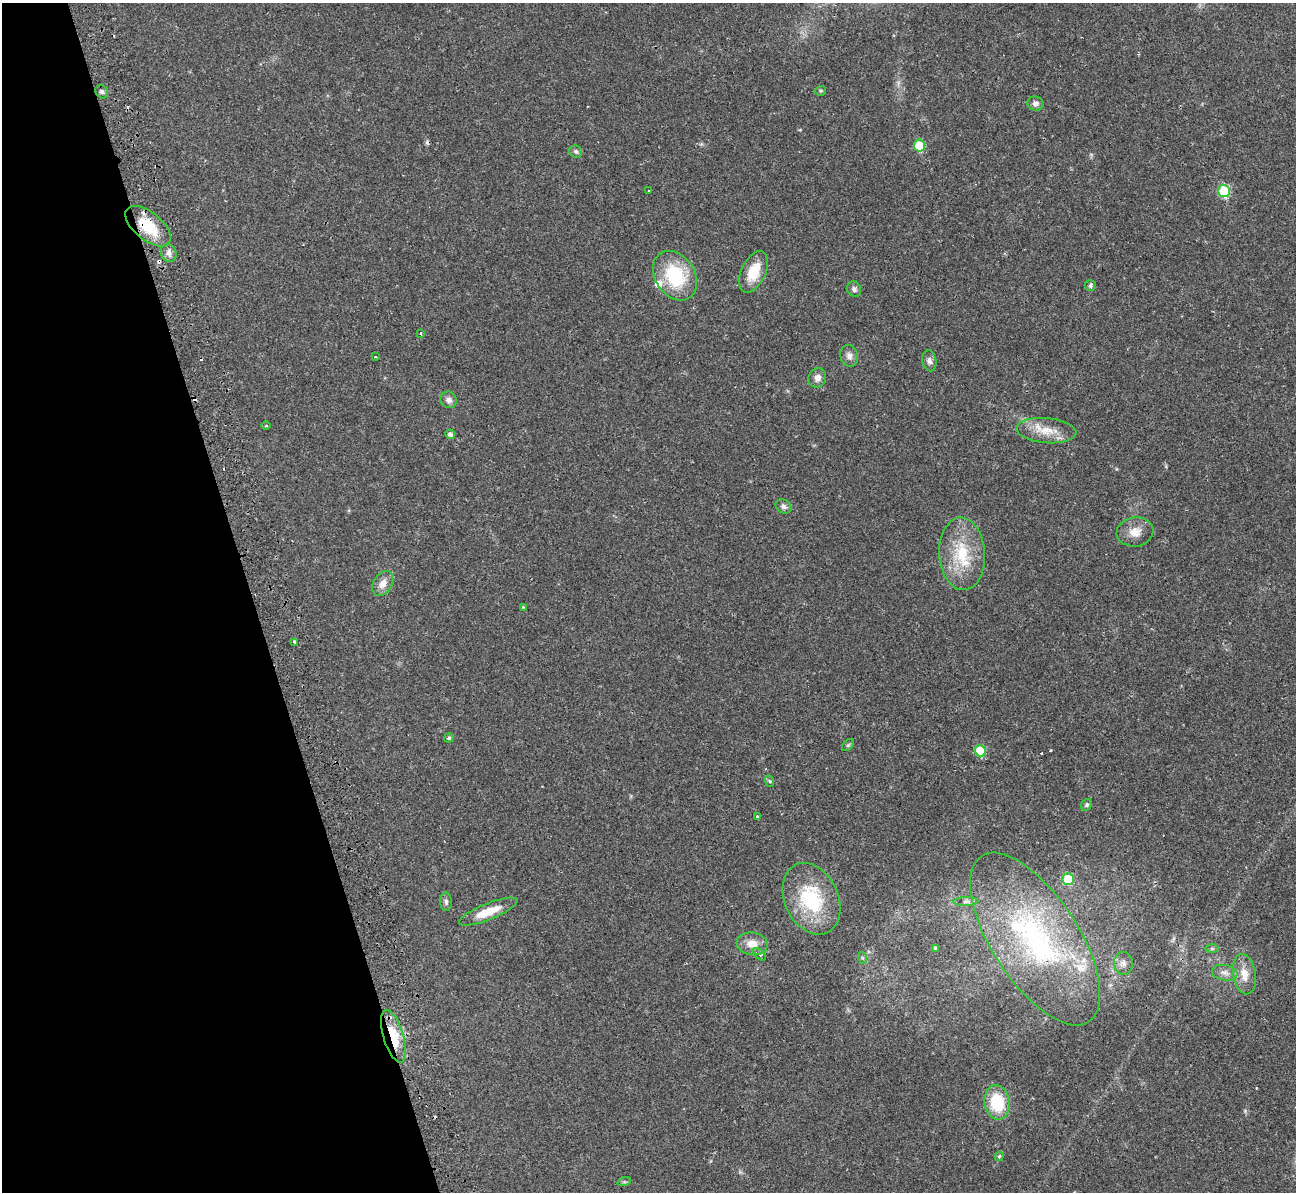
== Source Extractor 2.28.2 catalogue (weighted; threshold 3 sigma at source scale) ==
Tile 5 of 4 x 4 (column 1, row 2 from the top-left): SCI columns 14-1307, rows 2688-3877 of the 5239 x 5221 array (HDU 1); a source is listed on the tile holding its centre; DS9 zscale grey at full resolution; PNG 1298 x 1194 px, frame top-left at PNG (2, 3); each listed source drawn as its Kron ellipse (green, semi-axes under 4 px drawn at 4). Shown black and unused: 19% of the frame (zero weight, under 2 of 3 exposures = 3% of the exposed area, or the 3 px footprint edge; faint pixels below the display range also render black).
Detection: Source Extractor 2.28.2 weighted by HDU 2 'WHT'; one run over the whole footprint, this tile lists its part. Background 0.0272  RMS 0.0041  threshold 0.0185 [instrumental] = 3 sigma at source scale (4.5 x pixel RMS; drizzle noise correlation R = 1.50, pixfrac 1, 0.05/0.05 arcsec/px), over >= 5 px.
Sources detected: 65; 9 cosmic-ray / hot-pixel residue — neither listed nor drawn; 4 inside a brighter listed object's ellipse — not listed separately; the other 52 listed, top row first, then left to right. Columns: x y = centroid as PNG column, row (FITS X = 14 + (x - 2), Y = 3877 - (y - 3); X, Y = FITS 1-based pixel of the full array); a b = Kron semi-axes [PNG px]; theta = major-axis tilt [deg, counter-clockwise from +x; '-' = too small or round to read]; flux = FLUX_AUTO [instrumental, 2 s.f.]
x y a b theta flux
821 91 5 5 - 0.51
102 92 7 6 - 1.1
1035 103 8 7 - 1.8
919 146 6 5 - 12
576 152 6 6 - 0.85
649 191 3 3 - 0.54
1224 191 6 6 - 20
148 226 27 14 -39 14
169 253 9 7 -67 1.9
753 272 22 12 65 9.7
675 276 27 19 -56 24
1090 286 5 5 - 1
854 289 8 7 - 1.2
420 333 4 3 - 0.52
849 356 11 8 -71 2
375 357 4 2 - 0.31
929 361 10 7 -78 1.5
817 378 10 8 70 2.2
449 400 8 8 - 1.9
266 426 4 3 - 0.34
1046 431 30 12 -5 8
450 434 5 4 - 1.3
784 506 8 6 -36 1.5
1135 532 18 14 9 5.2
962 554 36 23 -87 19
383 583 13 9 61 3.4
523 607 3 3 - 0.32
295 642 4 3 - 2.8
449 738 5 4 - 0.73
848 745 7 4 45 0.67
980 751 6 5 - 13
769 781 6 3 -70 0.51
1087 805 6 5 - 0.69
758 816 3 3 - 3.8
1068 879 6 5 - 11
811 899 38 26 -65 28
446 902 9 6 -89 1.1
966 902 12 4 1 1.4
488 912 31 8 22 7.8
1035 939 99 43 -57 88
752 944 15 11 -6 5
936 948 4 4 - 0.89
1212 948 6 4 0 0.61
760 954 7 4 -43 0.93
863 958 6 4 -70 0.52
1123 963 11 9 -84 2.3
1225 973 13 7 -10 2.3
1244 974 20 11 -81 5.6
393 1036 27 10 -73 14
997 1102 17 12 -80 18
999 1156 5 4 - 0.61
624 1182 7 4 18 0.65
Overlapping masked pixels (flux is a lower limit): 2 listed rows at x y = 148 226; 393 1036